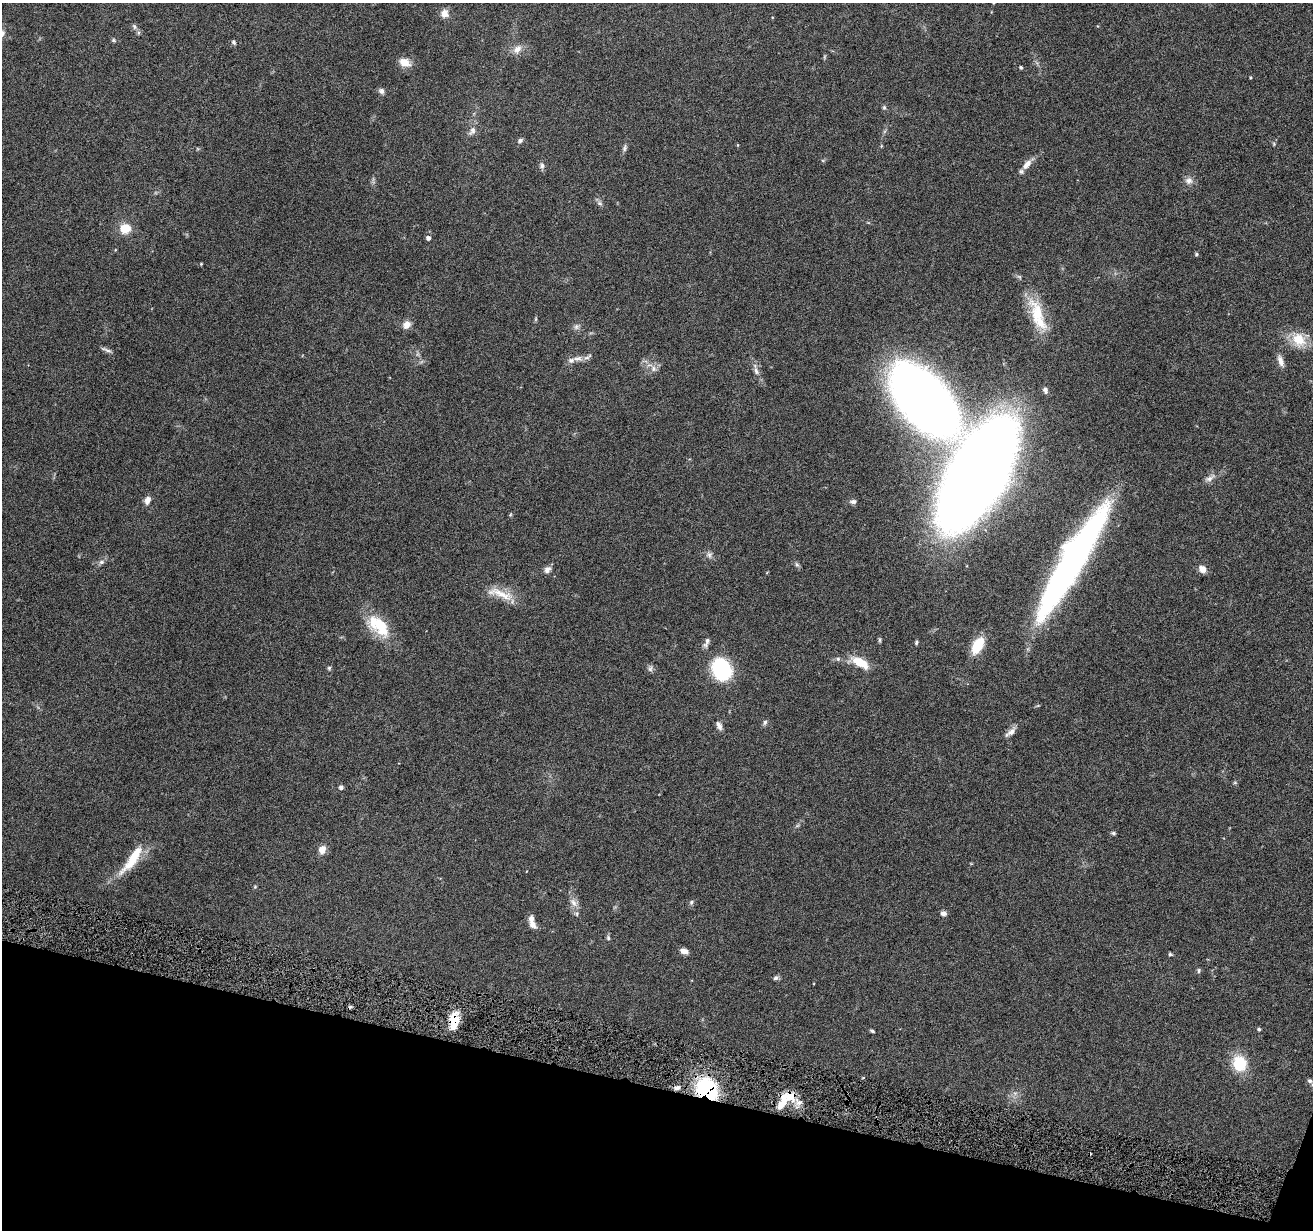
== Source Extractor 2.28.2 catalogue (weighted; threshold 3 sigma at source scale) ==
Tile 15 of 4 x 4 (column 3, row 4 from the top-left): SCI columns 2624-3934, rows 255-1482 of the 5244 x 5297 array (HDU 1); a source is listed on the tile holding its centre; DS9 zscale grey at full resolution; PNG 1315 x 1232 px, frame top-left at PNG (2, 3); no overlay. Shown black and unused: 12% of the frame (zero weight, under 4 of 8 exposures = <1% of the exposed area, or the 3 px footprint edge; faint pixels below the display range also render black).
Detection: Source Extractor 2.28.2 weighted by HDU 2 'WHT'; one run over the whole footprint, this tile lists its part. Background 0.0595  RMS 0.0042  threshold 0.0172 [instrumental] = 3 sigma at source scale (4.09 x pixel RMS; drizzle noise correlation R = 1.36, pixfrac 0.8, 0.05/0.05 arcsec/px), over >= 5 px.
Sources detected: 105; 2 too faint to see at this stretch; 2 cosmic-ray / hot-pixel residue — not listed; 7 inside a brighter listed object's ellipse — not listed separately; the other 94 listed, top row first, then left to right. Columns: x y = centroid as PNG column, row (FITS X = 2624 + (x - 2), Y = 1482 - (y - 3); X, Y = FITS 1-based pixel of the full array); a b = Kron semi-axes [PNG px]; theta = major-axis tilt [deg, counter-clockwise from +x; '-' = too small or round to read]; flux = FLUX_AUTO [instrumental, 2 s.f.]
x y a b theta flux
994 3 5 3 - 0.38
444 13 10 9 - 2.8
134 26 9 5 -64 1.1
1098 26 5 3 - 0.28
2 33 12 8 55 2.1
114 40 6 5 - 0.6
234 42 7 5 -62 0.8
517 49 14 9 48 2.9
405 62 15 10 -23 4
1021 67 4 4 - 0.6
1251 77 3 3 - 0.34
381 91 7 7 - 1.3
884 107 6 5 - 0.65
472 131 14 8 60 2.3
520 140 7 5 26 1
1274 144 6 3 -72 0.44
737 145 5 3 - 0.29
881 146 6 3 72 0.36
625 148 10 6 74 1.1
1027 164 16 8 48 3
542 166 9 7 -87 1.3
1189 180 10 10 - 2.2
600 203 8 5 -27 1
125 228 9 9 - 8.1
428 238 5 4 - 1.5
1196 254 4 4 - 0.62
201 264 4 3 - 0.37
1019 277 7 5 -31 0.72
1037 313 41 17 -72 15
536 319 6 4 89 0.48
407 325 11 9 45 2.7
576 327 8 7 - 1.3
1299 340 19 15 -50 9.3
106 350 16 4 -21 1.2
578 359 15 8 -4 2.3
1280 361 17 6 -71 2.4
653 368 10 7 -60 2
756 371 13 7 -71 2.1
1045 390 8 5 -76 1.2
924 400 55 29 -48 530
976 474 66 28 61 1600
1210 478 18 7 29 2.5
147 500 10 7 67 2.3
853 502 9 6 6 1.2
510 515 5 4 - 0.44
709 555 9 9 - 1.5
101 562 8 6 16 1.2
1072 562 109 18 59 190
797 565 8 5 -62 0.85
1202 569 8 7 - 3.1
547 570 9 7 53 2
501 594 42 11 -19 8.2
378 626 33 18 -41 15
880 640 7 4 -89 0.59
707 641 10 7 89 1.5
916 642 5 4 - 0.67
978 645 14 8 61 15
838 659 8 6 -15 0.94
860 662 19 8 -26 9.8
329 668 5 5 - 0.6
650 668 10 7 64 1.1
721 669 16 12 -67 49
1038 705 6 3 20 0.42
765 722 8 5 78 0.91
719 725 11 6 -64 1.8
1011 732 18 7 41 2.4
1235 783 6 4 0 0.49
341 787 5 4 - 1.4
797 826 7 4 19 0.57
1113 833 6 4 -9 0.65
322 850 10 8 76 3
132 859 45 11 54 12
971 863 5 3 - 0.29
255 887 5 4 - 0.46
691 902 7 5 69 0.72
574 903 14 9 -41 2.6
943 913 6 6 - 1.5
532 924 12 8 -55 2.3
608 938 7 5 -74 0.7
684 951 9 5 -18 2.3
1170 954 5 4 - 0.55
1199 971 6 4 88 0.65
776 978 7 6 - 0.98
454 1021 18 10 82 8.7
1259 1029 4 4 - 0.64
872 1031 5 3 - 0.64
1239 1063 20 17 -67 12
863 1078 5 3 - 0.38
1310 1081 7 6 - 1
677 1088 8 5 23 1.3
706 1089 18 15 -39 41
1015 1093 7 6 - 1.3
783 1102 21 8 65 7.2
799 1103 10 7 25 2
Overlapping masked pixels (flux is a lower limit): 3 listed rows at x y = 454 1021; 706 1089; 783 1102
Isophote crosses this tile's border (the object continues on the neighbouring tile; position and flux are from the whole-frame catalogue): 2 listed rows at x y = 994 3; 2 33